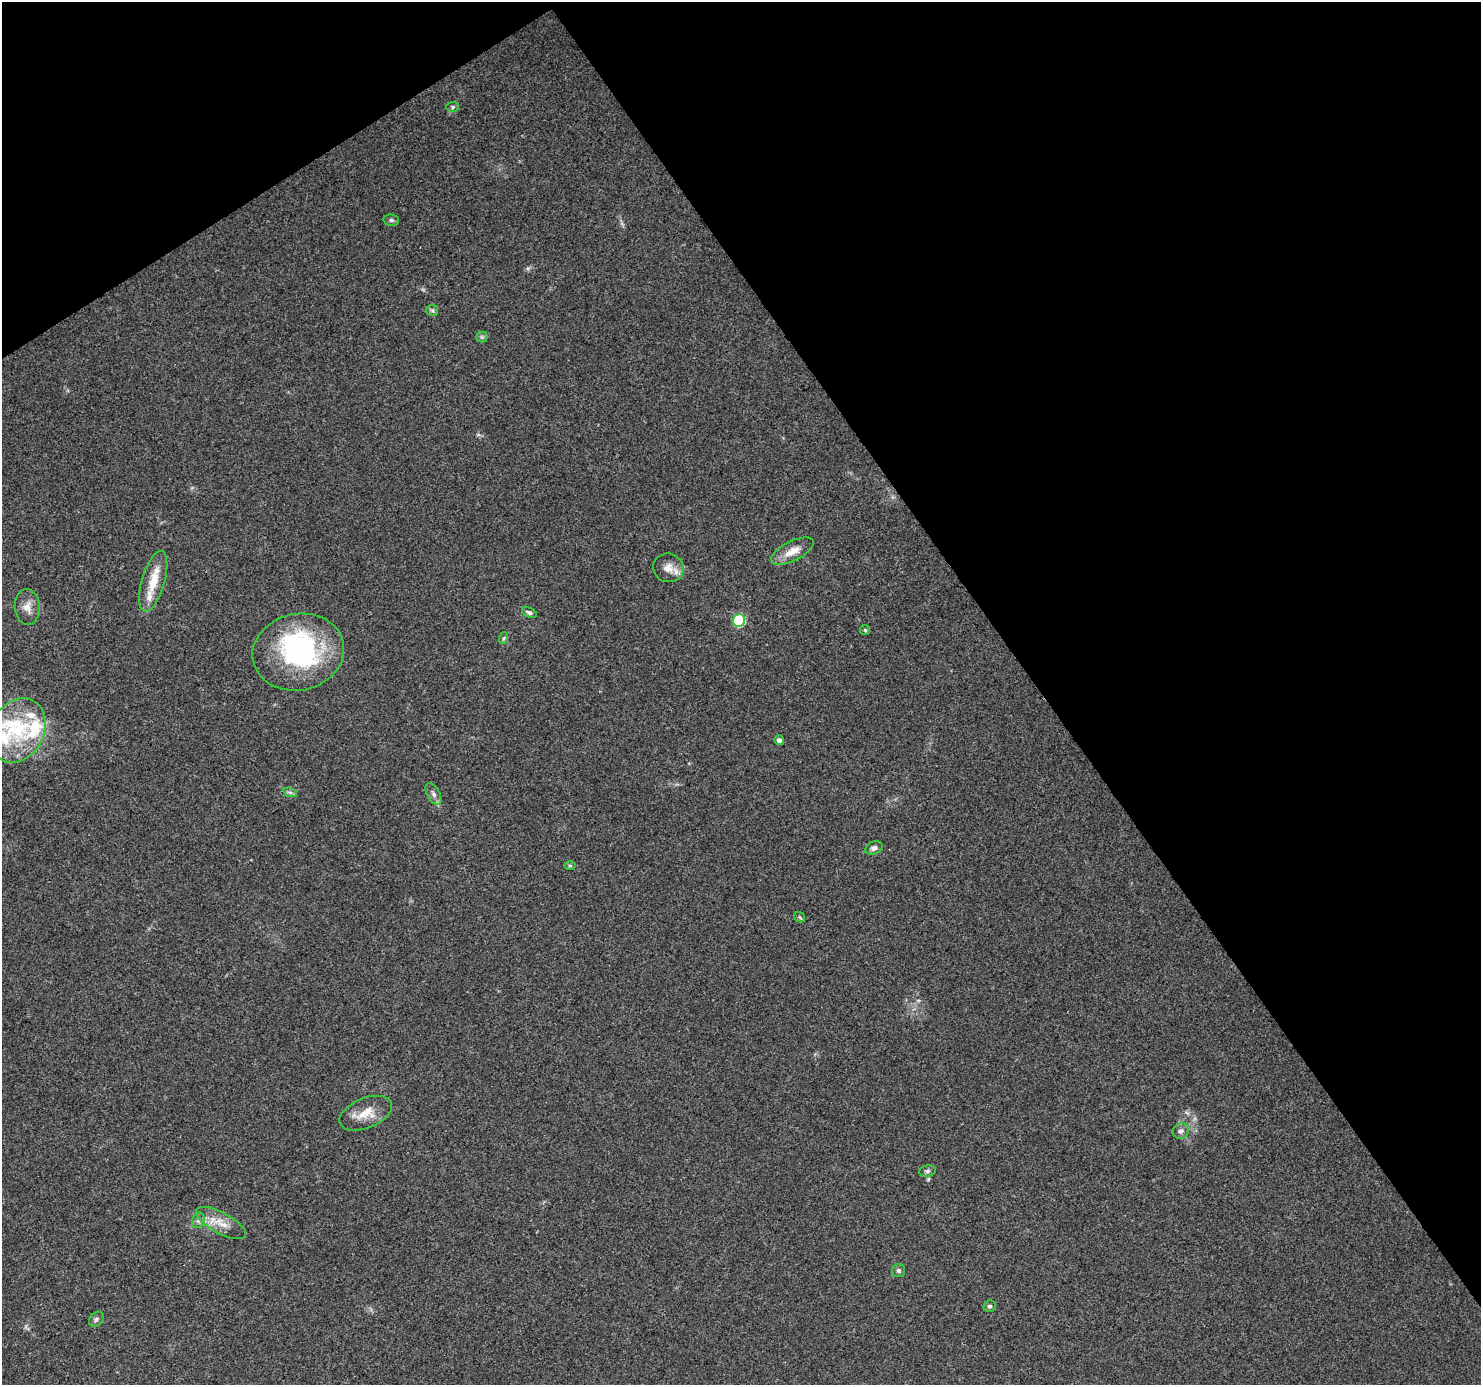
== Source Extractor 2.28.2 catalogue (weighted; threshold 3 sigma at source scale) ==
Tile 3 of 4 x 4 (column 3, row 1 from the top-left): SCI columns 2964-4442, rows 4335-5717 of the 5921 x 5841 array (HDU 1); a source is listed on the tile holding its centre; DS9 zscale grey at full resolution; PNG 1483 x 1387 px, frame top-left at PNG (2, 2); each listed source drawn as its Kron ellipse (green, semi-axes under 4 px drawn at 4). Shown black and unused: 35% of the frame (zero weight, under 3 of 4 exposures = <1% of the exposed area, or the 3 px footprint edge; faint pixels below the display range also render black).
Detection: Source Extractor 2.28.2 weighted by HDU 2 'WHT'; one run over the whole footprint, this tile lists its part. Background 0.0778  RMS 0.0047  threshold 0.0213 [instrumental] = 3 sigma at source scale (4.5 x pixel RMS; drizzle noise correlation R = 1.50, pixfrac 1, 0.0396/0.0396 arcsec/px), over >= 5 px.
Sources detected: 34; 1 inside a brighter object's white glare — neither listed nor drawn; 5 inside a brighter listed object's ellipse — not listed separately; the other 28 listed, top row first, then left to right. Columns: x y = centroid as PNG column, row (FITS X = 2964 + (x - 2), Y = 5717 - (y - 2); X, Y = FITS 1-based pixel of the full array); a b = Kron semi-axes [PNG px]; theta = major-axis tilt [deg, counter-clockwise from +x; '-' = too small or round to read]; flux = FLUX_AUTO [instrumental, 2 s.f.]
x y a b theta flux
453 107 6 5 - 0.8
391 220 8 5 -14 1
432 310 6 5 - 0.97
482 337 5 5 - 0.81
792 551 23 10 27 6.4
668 568 15 14 - 5
153 581 31 11 74 11
27 607 18 12 -84 4.7
529 613 8 4 -25 1.2
739 621 6 6 - 40
865 630 5 5 - 0.64
504 638 6 4 71 0.71
298 652 46 38 13 77
17 730 34 26 63 30
779 740 5 4 - 1.3
290 792 7 4 -18 0.96
433 794 12 6 -60 1.9
874 848 9 6 21 1.8
570 865 6 4 -1 0.59
800 917 6 4 -38 0.66
366 1113 28 15 22 8.9
1181 1131 8 7 - 1.8
927 1171 8 5 10 1.1
198 1220 8 6 67 1.4
221 1223 28 10 -29 7.4
898 1270 6 6 - 1
990 1306 6 5 - 0.99
96 1319 8 6 45 1.2